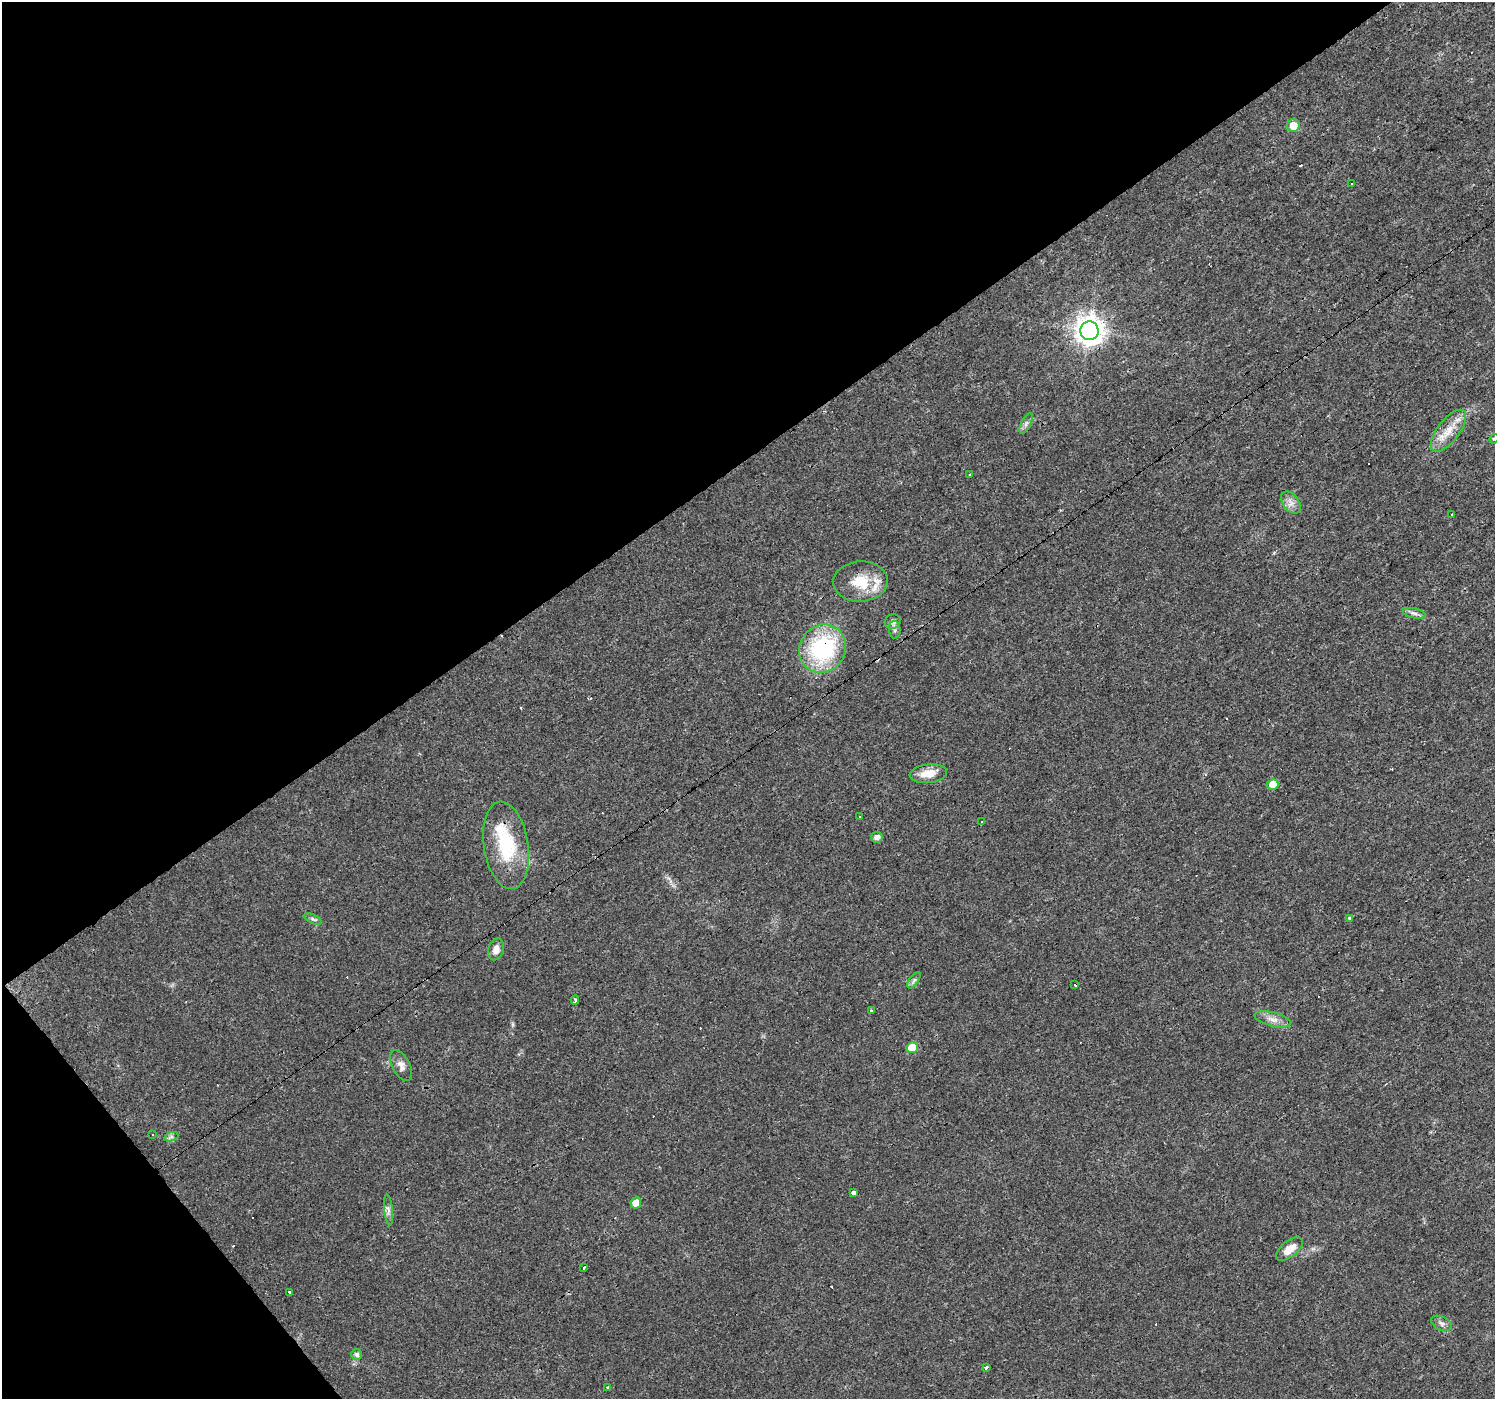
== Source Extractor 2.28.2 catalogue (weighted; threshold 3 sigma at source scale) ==
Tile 5 of 4 x 4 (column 1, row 2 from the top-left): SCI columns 1-1493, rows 2928-4324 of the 5973 x 5915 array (HDU 1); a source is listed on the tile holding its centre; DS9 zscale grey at full resolution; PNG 1497 x 1401 px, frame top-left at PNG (2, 2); each listed source drawn as its Kron ellipse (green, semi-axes under 4 px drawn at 4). Shown black and unused: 36% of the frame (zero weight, under 3 of 4 exposures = <1% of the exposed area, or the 3 px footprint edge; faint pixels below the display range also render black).
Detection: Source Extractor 2.28.2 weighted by HDU 2 'WHT'; one run over the whole footprint, this tile lists its part. Background 0.0154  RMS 0.0032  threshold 0.0144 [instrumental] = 3 sigma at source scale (4.5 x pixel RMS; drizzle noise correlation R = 1.50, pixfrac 1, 0.0396/0.0396 arcsec/px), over >= 5 px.
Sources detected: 61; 17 cosmic-ray / hot-pixel residue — neither listed nor drawn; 2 inside a brighter listed object's ellipse — not listed separately; the other 42 listed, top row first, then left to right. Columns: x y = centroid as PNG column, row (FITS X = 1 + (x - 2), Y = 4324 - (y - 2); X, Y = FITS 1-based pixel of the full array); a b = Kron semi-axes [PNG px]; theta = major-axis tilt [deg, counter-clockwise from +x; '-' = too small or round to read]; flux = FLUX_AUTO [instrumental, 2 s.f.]
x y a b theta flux
1293 126 6 6 - 4.6
1352 184 3 2 - 0.55
1089 331 9 9 - 380
1026 424 11 5 64 1.1
1448 431 25 11 53 5.7
1494 439 5 4 - 0.43
970 475 3 3 - 0.56
1291 503 12 8 -52 2.1
1451 514 3 3 - 0.7
860 582 27 20 3 10
1414 613 11 5 -12 1.2
893 621 8 7 - 1.4
895 630 9 5 -86 1
822 649 25 22 55 36
928 774 19 9 7 4.5
1273 785 5 5 - 5.3
860 816 3 2 - 0.44
982 822 3 3 - 0.43
877 837 5 5 - 1.6
506 845 44 22 -81 20
1350 918 4 3 - 2.6
313 919 10 4 -26 0.73
496 949 11 7 72 2.3
914 980 9 4 54 0.81
1075 985 3 2 - 0.27
575 1000 5 3 - 1.5
871 1011 3 3 - 0.94
1273 1019 18 7 -15 2.5
912 1048 6 5 - 7.8
401 1065 17 8 -63 2.1
153 1134 3 2 - 0.5
171 1137 7 4 18 0.76
854 1192 3 3 - 18
636 1203 6 5 - 3.8
388 1210 15 4 -84 1.3
1289 1249 16 8 38 3.6
584 1267 3 3 - 1
289 1293 3 3 - 8.1
1441 1323 11 6 -27 1.3
357 1354 5 5 - 0.94
986 1368 4 3 - 1.2
608 1387 3 3 - 2.6
Overlapping masked pixels (flux is a lower limit): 1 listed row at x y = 822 649
Isophote crosses this tile's border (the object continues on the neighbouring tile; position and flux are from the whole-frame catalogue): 1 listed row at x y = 1494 439